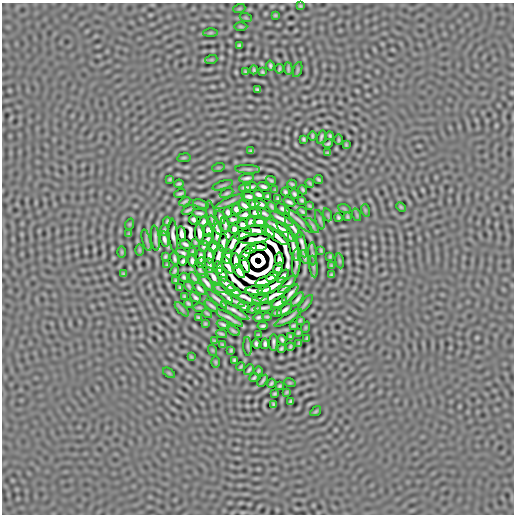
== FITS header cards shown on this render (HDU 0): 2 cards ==
NAXIS1  =                  512
NAXIS2  =                  512

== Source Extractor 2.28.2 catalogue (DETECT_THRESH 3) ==
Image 512 x 512 px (HDU 0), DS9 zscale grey, 1 PNG px = 1 image px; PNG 516 x 516 px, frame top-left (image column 1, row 512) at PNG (2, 3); each listed source drawn as its Kron ellipse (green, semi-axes under 4 px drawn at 4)
Background -1.50e-06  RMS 2.0e-04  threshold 5.87e-04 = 3 sigma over >= 5 px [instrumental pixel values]
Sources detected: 256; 13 with non-positive FLUX_AUTO (blend fragments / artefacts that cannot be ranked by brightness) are neither listed nor drawn; the other 243 listed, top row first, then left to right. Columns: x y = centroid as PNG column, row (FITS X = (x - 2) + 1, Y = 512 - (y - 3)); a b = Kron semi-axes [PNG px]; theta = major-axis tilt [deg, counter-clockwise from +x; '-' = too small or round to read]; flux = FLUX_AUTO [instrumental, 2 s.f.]
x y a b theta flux
300 6 3 2 - 1.4e-02
239 9 6 4 19 1.0e-02
275 15 3 2 - 1.4e-02
246 18 6 4 -19 1.0e-02
241 27 6 3 -1 1.6e-02
210 33 7 4 1 1.4e-02
239 45 3 3 - 1.8e-02
211 60 6 4 18 1.1e-02
270 66 5 2 - 2.1e-02
279 69 4 2 - 1.8e-02
288 69 6 3 -86 2.1e-02
254 70 4 2 - 1.7e-02
298 70 8 3 71 1.4e-02
245 72 3 2 - 1.5e-02
262 72 4 3 - 1.6e-02
257 89 4 3 - 2.0e-02
312 136 5 2 - 1.7e-02
330 136 4 3 - 1.8e-02
321 137 7 3 74 2.4e-02
303 139 4 3 - 1.9e-02
338 140 5 2 - 1.7e-02
328 144 5 2 - 1.9e-02
346 145 3 2 - 1.4e-02
251 151 4 3 - 1.8e-02
327 153 3 2 - 1.3e-02
184 158 7 3 9 1.5e-02
218 168 6 4 18 1.3e-02
248 169 12 3 -3 3.2e-02
247 178 7 3 8 3.6e-02
170 179 3 3 - 1.4e-02
318 179 4 3 - 2.0e-02
271 180 5 3 - 2.0e-02
310 183 4 2 - 1.7e-02
179 184 5 2 - 2.0e-02
292 184 4 2 - 1.9e-02
223 185 11 3 18 2.4e-02
263 186 6 3 -17 3.4e-02
245 187 6 3 13 2.6e-02
251 187 6 3 12 2.8e-02
275 190 3 2 - 1.3e-02
303 190 5 3 - 2.1e-02
285 192 4 3 - 2.1e-02
226 193 7 3 24 2.3e-02
180 194 6 3 17 2.3e-02
294 194 5 3 - 2.3e-02
259 195 5 3 - 3.5e-02
248 196 7 3 -8 3.6e-02
268 196 4 3 - 2.1e-02
278 199 4 3 - 2.1e-02
302 200 4 3 - 2.0e-02
185 201 6 2 32 2.3e-02
230 201 16 3 24 4.4e-02
289 202 6 3 -28 3.1e-02
201 204 8 2 -17 2.6e-02
254 204 5 3 - 2.3e-02
261 204 7 3 -25 3.2e-02
244 205 6 3 -34 3.4e-02
272 206 5 3 - 2.3e-02
309 206 4 2 - 1.5e-02
401 207 5 3 - 1.4e-02
344 208 6 4 -20 1.3e-02
236 209 5 4 - 3.5e-02
283 209 8 3 -32 3.6e-02
188 210 7 2 27 2.6e-02
365 210 6 4 -72 1.1e-02
228 212 5 3 - 3.3e-02
302 212 5 3 - 2.3e-02
199 213 7 3 -5 2.7e-02
211 213 12 2 -79 1.7e-02
256 213 6 3 -5 3.6e-02
264 214 7 3 -28 2.6e-02
245 215 6 4 16 3.0e-02
328 215 6 4 -71 1.2e-02
357 215 6 4 -71 1.4e-02
220 217 7 3 -71 3.1e-02
338 217 4 3 - 2.1e-02
347 217 4 3 - 1.5e-02
233 219 6 3 4 2.5e-02
281 219 13 3 -28 6.3e-02
193 220 5 4 - 2.5e-02
320 220 10 3 -75 2.1e-02
167 221 4 2 - 1.8e-02
299 221 18 3 -42 4.4e-02
203 222 5 4 - 2.8e-02
251 222 5 4 - 2.9e-02
259 222 6 4 -8 4.8e-02
130 224 6 3 71 1.0e-02
215 225 10 3 -60 4.5e-02
225 225 8 3 -82 9.3e-03
243 225 5 4 - 3.6e-02
312 225 9 4 -51 2.1e-02
277 226 12 3 -27 7.2e-02
293 228 12 3 -51 4.6e-02
234 229 5 4 - 3.9e-02
164 230 5 2 - 2.1e-02
208 230 6 4 -78 4.1e-02
255 230 12 4 -1 3.6e-02
268 231 8 3 -40 2.9e-02
285 232 12 3 -51 4.7e-02
199 233 9 3 -84 5.8e-02
129 234 3 2 - 1.2e-02
182 234 8 3 -82 5.4e-02
217 234 11 3 84 3.0e-02
243 234 9 3 27 4.8e-02
173 235 16 4 -85 8.2e-04
276 236 14 3 -37 5.6e-02
155 238 13 2 -84 3.9e-02
164 239 8 3 -78 4.1e-02
207 239 6 3 53 3.0e-02
254 239 15 4 7 3.2e-03
146 240 11 3 -75 2.5e-02
195 242 4 3 - 1.6e-02
223 243 9 3 86 1.6e-02
233 243 12 3 60 3.6e-02
185 244 6 3 -32 2.9e-02
302 244 13 3 -78 4.0e-02
204 246 6 3 66 2.2e-02
213 247 6 4 66 3.0e-02
259 247 8 3 8 4.5e-02
293 247 15 3 -76 5.2e-02
251 249 6 3 33 2.2e-02
139 250 6 4 -90 1.2e-02
321 250 3 2 - 1.6e-02
122 252 6 4 -90 1.2e-02
192 252 4 3 - 1.7e-02
182 253 7 3 -25 2.3e-02
245 254 7 3 56 1.6e-02
312 254 11 4 -87 2.6e-02
201 256 7 3 -86 2.8e-02
209 256 7 3 -86 4.4e-02
218 256 11 3 74 4.3e-02
227 256 7 3 76 4.7e-02
165 257 4 3 - 1.8e-02
304 257 7 2 -70 2.7e-02
330 257 4 2 - 1.5e-02
174 258 6 3 -75 2.6e-02
279 260 7 3 -85 4.7e-02
183 261 4 3 - 2.6e-02
192 261 5 4 - 3.1e-02
236 261 8 3 -86 7.3e-02
339 261 7 3 -81 1.4e-02
201 263 5 3 - 2.7e-02
296 263 14 3 87 3.1e-02
245 264 8 3 -69 7.7e-02
167 265 3 2 - 1.3e-02
210 265 7 3 -83 3.3e-02
227 265 9 3 -61 4.2e-02
331 265 3 2 - 1.4e-02
313 267 11 3 -83 2.1e-02
219 268 6 3 -79 3.6e-02
278 268 6 3 52 3.0e-02
200 270 9 3 -63 1.1e-02
175 271 5 3 - 2.0e-02
239 271 8 3 -54 7.3e-02
123 274 3 2 - 1.2e-02
222 274 7 3 -61 3.0e-02
331 275 3 3 - 1.5e-02
272 276 6 3 34 4.1e-02
283 276 8 3 46 3.4e-02
184 277 4 3 - 2.0e-02
213 277 11 3 -58 5.6e-02
194 278 6 3 -55 2.5e-02
176 281 4 3 - 1.7e-02
265 281 10 3 19 5.9e-02
206 282 10 3 -53 4.4e-02
227 284 10 3 -43 3.9e-02
287 284 12 3 44 4.6e-02
189 286 5 2 - 2.1e-02
273 286 13 3 32 5.0e-02
180 288 4 3 - 1.7e-02
200 289 7 3 -45 3.5e-02
264 290 6 3 14 3.3e-02
234 291 7 3 -32 4.8e-02
254 291 9 4 -3 1.8e-02
223 292 13 3 -46 5.2e-02
290 294 11 3 50 5.3e-02
275 295 17 3 28 4.5e-02
184 296 4 3 - 1.7e-02
195 297 6 3 -39 2.8e-02
246 298 17 3 -23 3.5e-02
217 299 13 3 -41 5.2e-02
260 299 8 3 6 4.2e-02
297 299 8 2 49 3.7e-02
231 300 14 3 -27 4.4e-02
279 303 8 3 29 5.3e-02
188 304 4 3 - 1.9e-02
305 304 11 3 51 2.6e-02
211 306 8 2 -38 3.2e-02
244 306 6 3 -30 3.2e-02
199 307 6 3 -1 1.6e-02
264 308 9 3 8 3.8e-02
182 309 9 3 -45 2.4e-02
253 309 7 2 13 2.5e-02
285 310 8 3 34 3.8e-02
235 311 16 3 -32 6.8e-02
207 313 5 2 - 1.9e-02
277 313 5 3 - 2.1e-02
198 317 4 3 - 1.9e-02
258 317 5 3 - 2.4e-02
267 317 4 2 - 1.8e-02
229 318 15 3 -30 6.2e-02
288 318 15 2 31 4.5e-02
300 320 4 2 - 1.5e-02
205 324 3 2 - 1.4e-02
223 325 6 3 -23 3.0e-02
263 326 5 3 - 2.6e-02
293 326 4 3 - 1.9e-02
306 327 6 3 71 1.0e-02
233 331 7 3 -31 2.6e-02
298 333 4 3 - 1.8e-02
221 334 6 3 -18 2.3e-02
258 335 3 2 - 1.4e-02
290 337 3 3 - 1.7e-02
307 338 4 2 - 1.6e-02
282 340 5 3 - 2.2e-02
214 341 4 2 - 1.5e-02
273 342 8 3 89 2.9e-02
299 343 4 2 - 1.6e-02
256 344 5 3 - 2.6e-02
265 344 5 3 - 2.8e-02
222 345 4 3 - 1.7e-02
248 346 9 3 -87 2.1e-02
290 347 4 3 - 1.8e-02
281 349 4 3 - 1.9e-02
212 350 6 3 -71 9.1e-03
231 350 4 3 - 1.7e-02
191 357 3 3 - 1.3e-02
234 360 4 3 - 1.9e-02
216 362 6 4 -89 1.2e-02
241 367 4 2 - 1.7e-02
249 370 6 2 52 2.5e-02
258 371 4 3 - 1.8e-02
169 373 7 3 -37 1.3e-02
254 378 5 2 - 2.0e-02
263 381 6 2 55 2.4e-02
271 383 5 3 - 2.0e-02
290 383 6 3 -18 1.1e-02
279 386 4 3 - 1.6e-02
287 392 4 2 - 1.3e-02
275 394 3 3 - 1.7e-02
291 401 4 3 - 1.8e-02
273 404 4 2 - 1.7e-02
316 411 6 3 35 1.6e-02
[13 non-positive-flux detections neither listed nor drawn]